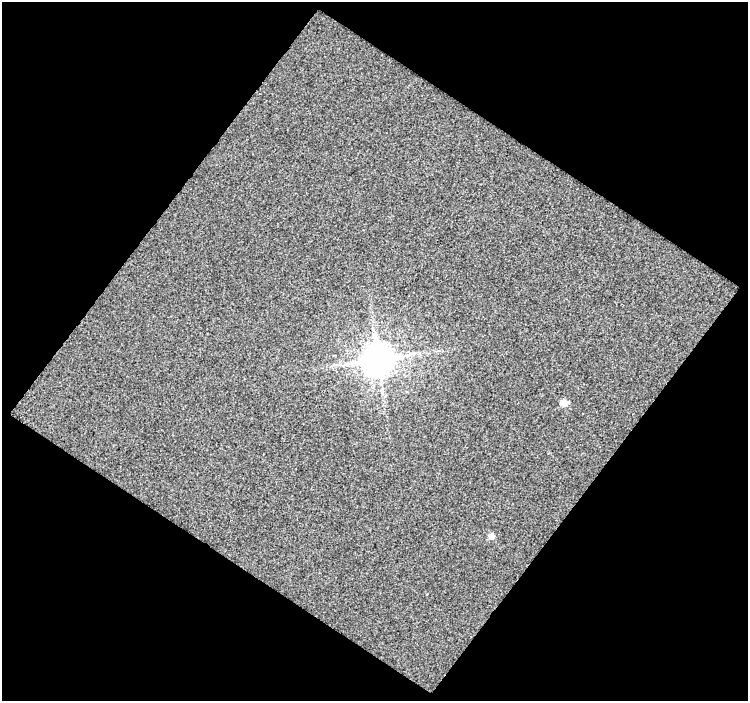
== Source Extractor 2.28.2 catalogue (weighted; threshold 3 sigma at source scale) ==
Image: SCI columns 2-747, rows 27-725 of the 747 x 752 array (HDU 1 of 3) = the unmasked area's bounding box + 8 px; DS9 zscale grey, full resolution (1 PNG px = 1 image px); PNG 750 x 703 px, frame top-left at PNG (2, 2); no overlay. Shown black and unused: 51% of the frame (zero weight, under 3 of 4 exposures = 2% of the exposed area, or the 3 px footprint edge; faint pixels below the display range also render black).
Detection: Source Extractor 2.28.2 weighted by HDU 2 'WHT'. Background 0.386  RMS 2.2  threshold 10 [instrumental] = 3 sigma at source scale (4.5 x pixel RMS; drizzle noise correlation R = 1.50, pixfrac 1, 0.0396/0.0396 arcsec/px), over >= 5 px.
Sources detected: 3; all 3 listed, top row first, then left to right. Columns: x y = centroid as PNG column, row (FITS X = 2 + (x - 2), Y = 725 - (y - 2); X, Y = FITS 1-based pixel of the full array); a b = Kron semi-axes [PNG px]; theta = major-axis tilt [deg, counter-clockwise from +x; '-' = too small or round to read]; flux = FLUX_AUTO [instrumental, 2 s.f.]
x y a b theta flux
378 359 9 9 - 440000
563 403 6 5 - 2700
491 536 6 6 - 1200